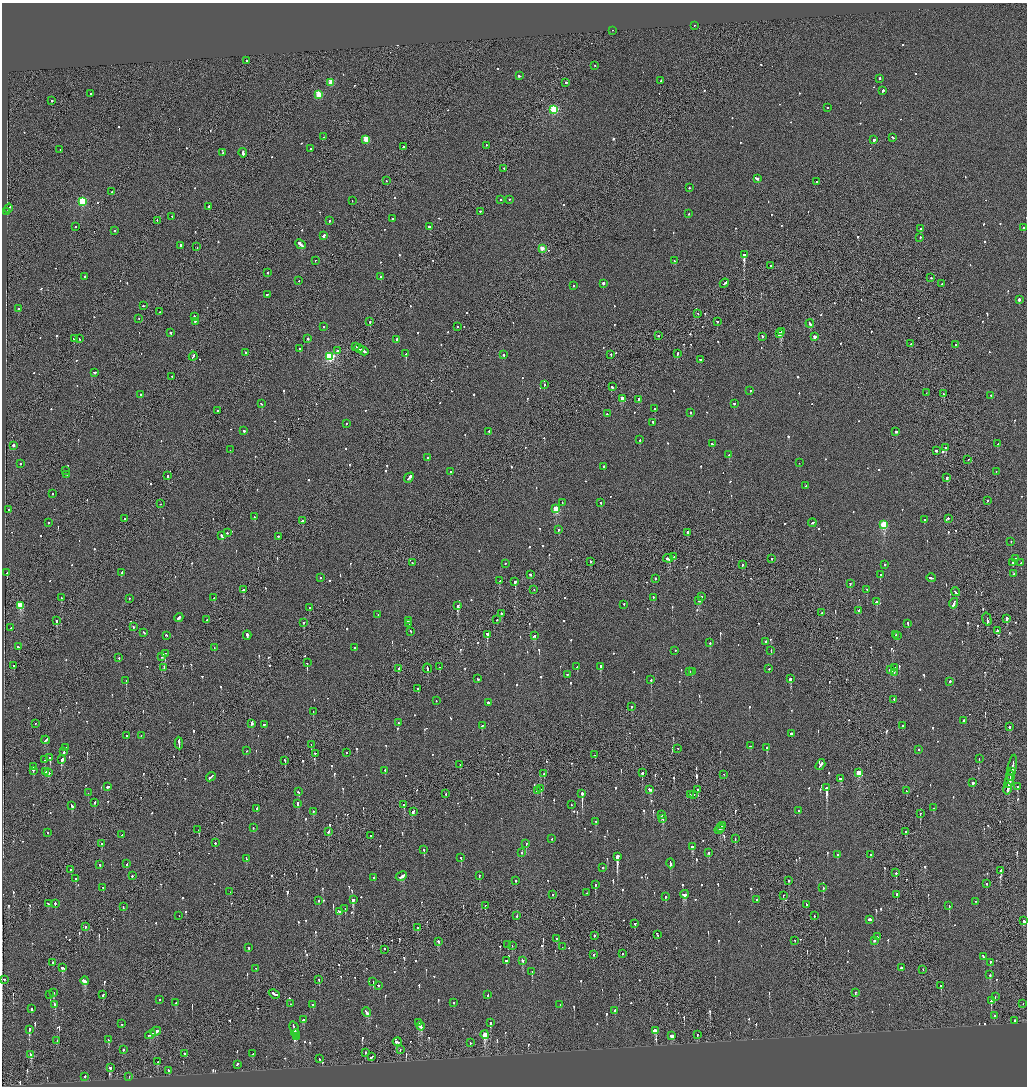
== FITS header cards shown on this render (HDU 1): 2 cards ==
NAXIS1  =                 2050
NAXIS2  =                 2168

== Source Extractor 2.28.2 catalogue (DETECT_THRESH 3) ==
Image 2050 x 2168 px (HDU 1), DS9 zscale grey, zoomed out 1/2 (1 PNG px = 2 x 2 image px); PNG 1029 x 1088 px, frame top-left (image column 2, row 2168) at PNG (2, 3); each listed source drawn as its Kron ellipse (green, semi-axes under 4 px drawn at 4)
Background -0.102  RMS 0.068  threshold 0.203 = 3 sigma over >= 5 px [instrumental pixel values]
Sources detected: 1120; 58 cannot appear on this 1/2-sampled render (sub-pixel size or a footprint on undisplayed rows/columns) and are neither listed nor drawn; of the other 1062, the 500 brightest by FLUX_AUTO listed and drawn (562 fainter detections omitted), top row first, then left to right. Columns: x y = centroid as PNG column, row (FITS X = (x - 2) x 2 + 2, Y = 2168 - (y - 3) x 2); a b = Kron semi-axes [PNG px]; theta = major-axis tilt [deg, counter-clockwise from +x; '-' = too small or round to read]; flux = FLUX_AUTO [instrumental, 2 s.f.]
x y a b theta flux
694 26 3 2 - 220
612 31 2 1 - 440
247 61 2 1 - 490
595 66 2 2 - 97
519 76 3 2 - 190
880 79 2 2 - 220
661 81 2 2 - 79
331 83 3 3 - 310
566 83 2 2 - 580
883 91 3 2 - 560
90 94 2 2 - 94
319 95 3 3 - 400
52 101 2 2 - 260
827 108 2 2 - 88
554 110 3 3 - 1200
324 137 2 1 - 180
893 138 3 2 - 170
366 140 3 3 - 350
874 140 2 2 - 1600
486 146 2 2 - 120
403 147 2 2 - 370
310 149 2 2 - 160
60 150 2 1 - 370
223 153 2 2 - 120
243 153 5 2 - 790
504 169 2 2 - 83
757 179 2 2 - 760
386 181 2 1 - 140
816 182 2 2 - 84
689 188 2 2 - 110
112 192 2 1 - 86
501 200 2 2 - 78
509 200 2 2 - 200
352 201 2 2 - 98
82 202 3 3 - 1100
209 207 2 2 - 150
8 209 5 2 - 950
7 212 2 2 - 420
480 212 2 2 - 150
689 214 2 2 - 110
172 217 2 2 - 91
392 219 2 2 - 190
157 221 2 2 - 79
329 221 2 2 - 86
75 227 2 2 - 110
429 227 3 2 - 150
1023 228 2 2 - 320
920 229 2 1 - 300
114 231 2 2 - 250
323 236 2 2 - 950
920 238 2 2 - 89
301 245 6 2 -40 980
180 246 2 2 - 4400
197 247 2 2 - 76
542 249 3 2 - 190
744 255 3 2 - 4100
315 261 2 1 - 79
674 261 3 2 - 190
771 266 2 2 - 150
268 273 2 2 - 75
84 277 2 2 - 110
381 277 2 2 - 360
931 278 2 2 - 110
299 281 2 2 - 87
603 284 2 2 - 2200
724 284 5 2 - 340
942 284 2 1 - 100
573 286 2 2 - 85
267 295 2 2 - 130
1019 300 2 2 - 500
143 306 2 2 - 160
18 309 2 2 - 230
160 312 2 2 - 110
698 314 2 1 - 81
194 317 2 2 - 200
139 319 2 1 - 130
195 322 2 1 - 110
370 322 2 2 - 200
717 322 2 2 - 74
810 324 4 2 - 250
323 327 2 2 - 100
458 327 2 2 - 180
781 332 3 1 - 3200
171 333 2 2 - 270
780 334 3 2 - 2700
658 336 2 2 - 120
762 337 3 2 - 120
814 337 3 2 - 120
74 339 3 1 - 110
79 339 2 2 - 93
308 339 2 2 - 470
397 340 3 2 - 240
911 344 2 1 - 92
955 345 2 2 - 90
356 347 2 1 - 180
300 349 2 2 - 620
359 349 5 1 - 400
337 351 2 2 - 1900
363 351 5 2 - 490
246 353 3 2 - 130
406 354 2 2 - 510
677 354 3 2 - 170
503 355 2 2 - 220
611 355 2 2 - 78
193 357 4 2 - 230
330 357 4 3 - 1700
700 360 2 2 - 190
94 373 2 2 - 180
172 377 2 1 - 150
544 385 2 2 - 170
612 387 3 2 - 220
750 391 2 2 - 180
926 393 2 1 - 75
944 394 2 2 - 98
140 395 2 2 - 230
991 396 2 2 - 100
622 399 3 2 - 200
638 400 4 2 - 270
261 404 2 2 - 86
734 404 2 2 - 160
655 409 2 2 - 530
217 411 2 2 - 100
690 413 2 2 - 120
607 414 2 1 - 110
653 423 3 2 - 290
346 424 2 2 - 100
244 431 2 2 - 300
489 432 2 2 - 85
896 432 2 2 - 260
640 440 2 2 - 77
712 444 3 2 - 140
998 444 2 2 - 98
13 446 3 2 - 90
945 448 2 2 - 570
230 450 2 2 - 380
936 451 2 2 - 170
729 455 3 2 - 160
428 458 2 2 - 120
968 460 2 2 - 110
799 463 2 1 - 82
20 464 2 2 - 120
604 467 2 2 - 220
65 471 2 2 - 110
450 472 2 2 - 250
996 472 2 1 - 96
67 475 2 2 - 89
168 476 3 2 - 140
409 478 5 2 - 440
947 478 2 2 - 830
806 486 3 2 - 200
52 494 2 2 - 91
987 501 2 2 - 120
562 503 2 2 - 76
601 503 2 2 - 130
160 504 2 1 - 110
556 509 3 3 - 570
9 510 2 1 - 98
254 517 2 2 - 110
125 519 2 1 - 84
948 519 2 2 - 170
924 520 2 2 - 110
302 521 2 2 - 230
48 523 2 2 - 170
812 523 4 2 - 720
884 525 3 3 - 900
558 530 2 2 - 100
227 533 2 2 - 80
687 533 3 2 - 93
222 536 4 2 - 220
278 537 2 2 - 140
1011 542 2 2 - 91
674 557 2 1 - 180
668 559 5 2 - 520
772 559 2 2 - 79
1016 559 2 2 - 96
590 562 2 2 - 100
412 563 2 2 - 77
1012 563 2 2 - 180
1021 563 2 2 - 520
505 564 2 2 - 84
742 565 2 2 - 170
885 565 2 2 - 120
7 573 2 2 - 420
122 573 3 2 - 98
1014 574 2 2 - 80
530 575 2 2 - 140
880 575 2 2 - 250
320 578 2 2 - 110
931 578 5 2 - 220
655 579 2 2 - 140
500 581 4 2 - 210
515 582 2 2 - 530
850 584 2 2 - 140
243 590 2 2 - 140
534 590 2 1 - 140
867 590 2 2 - 98
955 592 4 2 - 290
701 597 2 2 - 280
61 598 3 2 - 350
214 598 2 2 - 85
653 598 2 2 - 99
129 599 2 2 - 110
699 601 2 2 - 320
876 602 3 2 - 440
954 604 5 2 - 630
624 605 2 2 - 87
20 606 3 3 - 560
457 606 3 2 - 1200
309 608 2 2 - 88
858 611 2 2 - 210
821 613 2 1 - 77
501 614 3 2 - 150
378 615 2 2 - 100
179 618 5 2 - 400
1007 619 2 2 - 690
207 620 2 2 - 77
497 620 2 1 - 86
987 620 7 1 -74 640
56 621 2 2 - 350
408 621 3 2 - 270
303 623 2 1 - 230
409 624 3 2 - 240
908 624 2 2 - 170
133 627 2 2 - 110
11 628 2 2 - 90
997 631 2 2 - 540
411 632 2 2 - 240
144 633 3 2 - 180
487 635 3 2 - 1700
896 635 2 2 - 77
166 636 2 2 - 100
247 636 5 2 - 430
534 636 3 2 - 140
897 636 2 2 - 240
765 642 2 2 - 140
710 643 2 2 - 250
18 647 3 2 - 160
214 648 2 1 - 170
355 648 2 2 - 110
675 651 2 2 - 120
771 651 2 2 - 81
165 654 3 2 - 290
162 657 4 2 - 300
119 658 2 2 - 130
307 663 3 2 - 620
14 666 2 2 - 89
440 667 2 2 - 77
577 667 2 2 - 79
600 667 2 2 - 460
164 668 3 2 - 190
894 668 2 2 - 220
399 669 3 2 - 210
427 669 5 2 - 380
769 669 2 1 - 150
890 670 4 2 - 160
689 672 3 2 - 260
692 672 2 1 - 220
894 673 2 2 - 96
567 675 2 2 - 83
478 679 2 2 - 110
790 679 3 2 - 770
651 680 2 2 - 290
126 681 2 2 - 890
950 682 2 2 - 210
418 689 2 2 - 1100
894 700 2 2 - 180
436 701 2 1 - 77
489 703 3 2 - 350
631 707 2 2 - 110
313 712 2 2 - 150
963 721 2 2 - 150
398 723 2 2 - 120
36 724 2 2 - 90
252 724 3 2 - 150
264 725 2 1 - 110
482 726 3 2 - 130
902 726 2 2 - 120
1009 727 2 2 - 250
791 734 2 2 - 700
126 736 2 1 - 87
141 736 2 2 - 83
45 740 4 2 - 250
179 744 6 1 -87 480
311 745 2 1 - 100
750 746 2 2 - 94
66 748 2 2 - 110
767 748 2 2 - 490
677 749 2 2 - 120
918 750 2 2 - 82
246 751 2 1 - 100
64 752 2 2 - 100
346 753 2 1 - 82
315 754 2 2 - 97
594 755 2 2 - 79
50 758 4 2 - 180
979 759 2 2 - 82
45 760 2 2 - 84
62 760 3 2 - 720
285 761 2 1 - 140
460 765 2 1 - 92
820 765 6 2 56 380
33 767 2 2 - 430
1012 768 13 2 79 780
33 771 2 2 - 78
385 771 2 2 - 120
45 772 2 2 - 100
1011 772 3 2 - 180
49 773 2 2 - 110
642 773 2 2 - 470
859 773 3 2 - 390
544 774 2 2 - 140
724 775 2 1 - 96
1010 776 5 2 - 390
211 777 5 2 - 260
841 779 3 2 - 180
1009 781 7 2 78 670
973 783 2 2 - 1400
107 787 2 2 - 350
1017 787 3 2 - 260
827 788 2 2 - 8900
541 789 2 1 - 100
1007 789 6 2 78 510
650 790 3 3 - 170
698 790 2 2 - 82
537 791 2 2 - 100
906 791 2 1 - 75
298 792 3 2 - 140
88 793 2 2 - 80
446 794 2 2 - 89
582 794 3 2 - 2000
690 795 2 1 - 130
694 795 2 2 - 74
94 803 2 2 - 130
297 804 2 2 - 320
404 805 3 2 - 140
571 805 2 2 - 76
72 806 4 2 - 360
934 808 2 2 - 140
257 809 3 2 - 110
799 811 3 2 - 140
313 812 2 2 - 94
413 812 4 2 - 200
920 814 2 2 - 76
661 815 2 1 - 300
663 819 3 2 - 140
596 822 2 2 - 87
722 825 3 2 - 280
253 828 2 2 - 89
721 828 3 2 - 300
198 830 2 2 - 220
720 830 5 2 - 110
328 832 3 2 - 170
906 832 2 2 - 220
48 833 2 2 - 100
122 835 2 2 - 80
370 836 2 1 - 90
552 839 2 2 - 91
735 839 2 1 - 82
215 843 2 2 - 170
102 844 2 2 - 76
526 844 3 2 - 120
693 847 4 2 - 370
424 850 2 2 - 120
521 853 2 2 - 130
708 853 2 2 - 140
837 855 3 2 - 130
871 855 2 2 - 87
617 857 3 2 - 10000
461 858 2 2 - 170
246 859 3 2 - 180
127 864 2 2 - 96
670 864 5 2 - 380
100 865 2 2 - 110
603 868 2 2 - 75
70 870 2 2 - 100
1001 871 2 2 - 690
896 873 2 1 - 320
132 876 2 2 - 230
479 876 2 2 - 190
401 877 6 2 27 440
374 878 2 2 - 140
76 879 2 2 - 290
516 881 2 2 - 97
789 881 2 2 - 190
986 884 2 2 - 140
595 885 2 2 - 340
103 888 2 1 - 98
823 888 3 2 - 89
230 892 2 2 - 250
587 893 2 1 - 210
552 895 2 2 - 410
684 895 4 3 - 440
897 895 2 2 - 210
783 896 2 1 - 420
665 897 2 2 - 90
353 900 3 2 - 560
757 900 2 2 - 92
318 901 2 2 - 180
976 902 2 2 - 80
48 904 3 2 - 150
55 904 3 2 - 180
806 905 2 2 - 83
485 906 3 2 - 130
949 906 2 2 - 230
123 907 2 2 - 78
345 909 2 2 - 94
339 912 3 2 - 120
179 916 2 1 - 88
517 916 2 1 - 130
814 916 2 2 - 87
870 920 3 2 - 1000
1024 921 3 2 - 310
635 924 2 2 - 290
85 927 2 2 - 86
418 928 2 2 - 82
658 935 2 2 - 74
595 936 2 2 - 240
877 937 3 2 - 130
556 939 2 1 - 86
795 941 2 2 - 76
874 941 2 2 - 170
439 942 2 2 - 460
508 945 2 2 - 74
512 946 3 2 - 84
562 947 2 2 - 86
248 948 2 2 - 160
385 950 2 2 - 90
622 954 2 2 - 100
593 955 2 2 - 110
983 957 3 2 - 150
506 961 2 2 - 460
523 961 3 2 - 250
53 963 2 2 - 100
990 963 3 2 - 140
63 968 4 2 - 260
902 968 3 2 - 150
256 969 2 2 - 110
923 970 2 1 - 87
532 972 2 2 - 160
990 975 2 2 - 110
4 980 2 2 - 130
319 980 2 2 - 160
85 981 4 2 - 640
373 982 2 1 - 300
378 986 2 2 - 96
941 986 3 2 - 120
53 993 3 2 - 180
855 993 2 2 - 120
274 994 6 2 -24 320
50 995 3 2 - 190
103 995 2 2 - 530
487 995 2 2 - 82
995 997 2 2 - 79
159 1000 2 2 - 120
991 1001 3 2 - 140
176 1003 2 2 - 99
454 1003 2 2 - 88
290 1004 2 2 - 84
1023 1004 2 1 - 130
55 1005 4 2 - 190
313 1005 2 2 - 190
560 1005 2 2 - 110
31 1009 2 2 - 460
615 1011 2 2 - 120
367 1013 5 2 - 650
994 1016 2 2 - 160
303 1020 3 2 - 200
1014 1021 3 2 - 240
419 1023 4 2 - 400
490 1023 2 2 - 340
122 1024 2 2 - 73
421 1027 4 2 - 410
294 1029 8 2 -73 520
29 1030 4 2 - 230
655 1031 3 2 - 5800
156 1032 5 2 - 460
296 1034 4 2 - 550
150 1035 5 2 - 480
485 1035 4 3 - 600
697 1035 2 1 - 150
671 1036 3 2 - 2500
297 1037 3 2 - 300
108 1040 4 2 - 120
57 1041 3 2 - 96
397 1042 4 2 - 340
470 1043 2 2 - 79
123 1050 2 2 - 100
400 1050 2 1 - 100
365 1053 2 2 - 180
184 1054 2 2 - 99
253 1054 2 2 - 170
31 1055 4 2 - 170
371 1057 3 2 - 300
319 1059 2 2 - 120
158 1062 3 2 - 130
237 1065 3 2 - 190
110 1068 2 2 - 100
169 1071 3 2 - 250
85 1077 2 2 - 100
129 1077 2 1 - 180
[562 fainter detections neither listed nor drawn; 58 sub-pixel or undisplayed-footprint detections neither listed nor drawn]